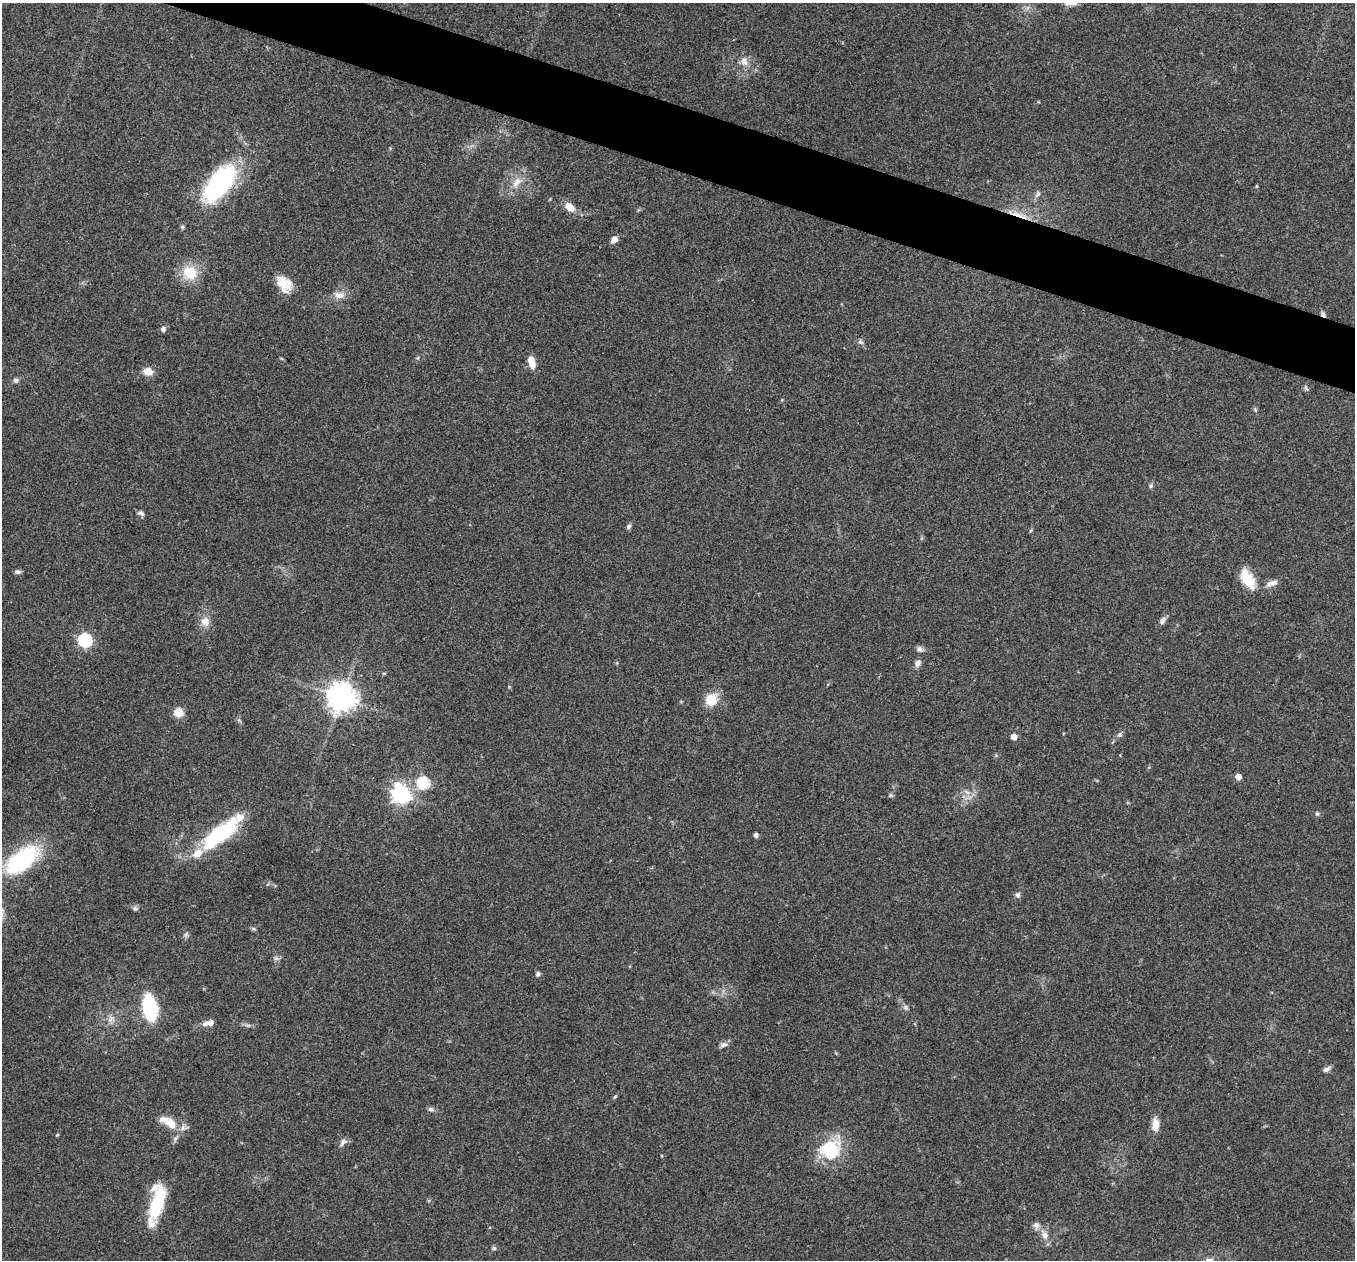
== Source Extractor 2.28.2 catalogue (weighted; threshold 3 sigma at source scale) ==
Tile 11 of 4 x 4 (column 3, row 3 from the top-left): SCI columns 2708-4060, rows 1393-2650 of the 5418 x 5431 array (HDU 1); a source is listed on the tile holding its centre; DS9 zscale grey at full resolution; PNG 1357 x 1262 px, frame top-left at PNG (2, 3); no overlay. Shown black and unused: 4% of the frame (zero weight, under 3 of 4 exposures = <1% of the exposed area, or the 3 px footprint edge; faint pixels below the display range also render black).
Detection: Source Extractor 2.28.2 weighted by HDU 2 'WHT'; one run over the whole footprint, this tile lists its part. Background 0.079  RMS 0.0058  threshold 0.0261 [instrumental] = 3 sigma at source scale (4.5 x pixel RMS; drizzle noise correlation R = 1.50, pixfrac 1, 0.05/0.05 arcsec/px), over >= 5 px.
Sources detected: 74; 1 inside a brighter object's white glare — not listed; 6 inside a brighter listed object's ellipse — not listed separately; the other 67 listed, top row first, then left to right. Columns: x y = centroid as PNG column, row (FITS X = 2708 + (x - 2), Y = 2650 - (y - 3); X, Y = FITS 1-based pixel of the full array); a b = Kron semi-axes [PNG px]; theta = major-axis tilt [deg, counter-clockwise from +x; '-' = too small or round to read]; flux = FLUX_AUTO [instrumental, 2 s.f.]
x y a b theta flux
744 62 12 9 -68 4.3
517 182 17 9 54 6.4
219 184 42 20 52 81
1037 194 10 5 64 1.7
569 207 11 8 -35 6.8
1017 215 28 5 -18 6.4
614 239 7 6 - 3.8
190 272 17 16 - 16
284 284 22 15 -50 11
339 295 14 10 -5 4.5
1323 314 8 5 -42 1.8
163 329 5 5 - 2.3
860 342 7 6 - 1.6
531 361 13 7 -73 7.1
148 371 10 8 -18 6
16 380 7 7 - 1.4
1306 388 9 4 -60 1.1
1151 486 7 5 49 1.1
141 513 9 6 -19 1.6
629 526 7 6 - 1.3
17 572 8 5 -5 1.6
1248 579 26 13 -59 13
1272 583 15 7 18 3.6
1162 620 10 6 62 2.2
205 622 12 11 - 5.7
85 640 6 6 - 81
919 649 9 6 -58 1.8
917 663 9 7 55 2.5
384 673 5 3 - 0.62
341 697 9 9 - 620
711 700 13 11 63 13
178 712 8 8 - 8.2
1119 735 7 5 30 1.4
1014 737 5 4 - 5.6
1238 777 5 5 - 4.7
423 783 6 6 - 60
967 792 10 5 -35 2.1
401 795 7 7 - 230
891 795 7 5 -1 0.96
1317 814 6 5 - 0.92
220 834 49 19 40 49
756 835 4 4 - 2.1
22 860 46 23 38 52
1018 895 7 6 - 1.5
135 908 7 5 -66 1.3
253 929 6 4 17 0.84
276 958 7 4 18 1.2
538 974 6 5 - 1.4
906 1007 7 5 -69 1.4
150 1008 21 11 -80 46
110 1019 10 6 38 2.7
205 1023 10 6 12 2.6
248 1025 10 4 -13 1.4
724 1045 11 6 16 2.2
1326 1069 10 5 30 2.1
615 1097 6 3 45 0.73
431 1109 8 6 -9 1.6
170 1123 20 12 -49 9
1155 1124 16 8 87 5.8
57 1135 5 3 - 0.53
343 1142 12 6 56 2
830 1149 27 24 17 29
157 1202 37 13 78 37
1036 1225 9 7 -68 2.7
1045 1235 10 7 -78 3.3
494 1248 6 5 - 0.95
1209 1260 12 7 15 2.6
Overlapping masked pixels (flux is a lower limit): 2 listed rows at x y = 1017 215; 1323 314
Isophote crosses this tile's border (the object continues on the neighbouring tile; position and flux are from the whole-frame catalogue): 1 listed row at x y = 1209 1260